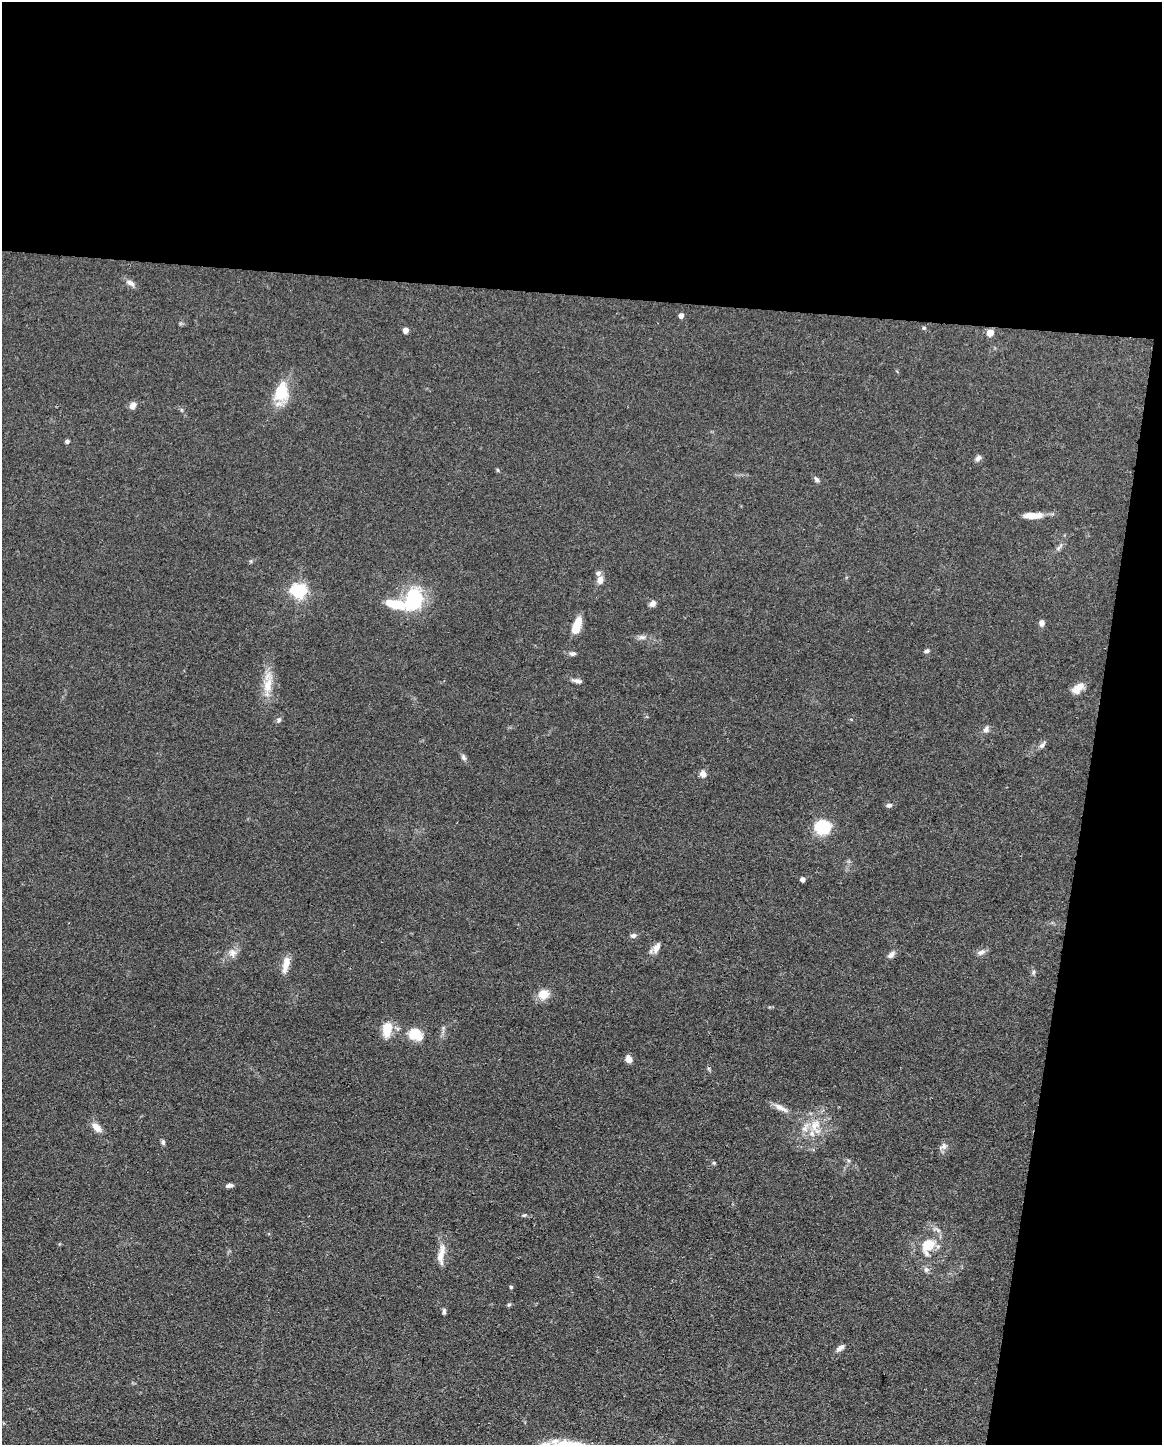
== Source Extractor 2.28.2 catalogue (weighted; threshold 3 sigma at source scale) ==
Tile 4 of 4 x 3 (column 4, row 1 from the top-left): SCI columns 3480-4639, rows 3110-4552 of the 4640 x 4662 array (HDU 1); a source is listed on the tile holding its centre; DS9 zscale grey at full resolution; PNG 1164 x 1447 px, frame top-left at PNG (2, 2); no overlay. Shown black and unused: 26% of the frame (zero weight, under 3 of 4 exposures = <1% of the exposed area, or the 3 px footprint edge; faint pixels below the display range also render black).
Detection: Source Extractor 2.28.2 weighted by HDU 2 'WHT'; one run over the whole footprint, this tile lists its part. Background 0.0779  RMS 0.006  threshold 0.0271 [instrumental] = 3 sigma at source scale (4.5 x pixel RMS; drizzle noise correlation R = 1.50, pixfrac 1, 0.05/0.05 arcsec/px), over >= 5 px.
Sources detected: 63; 1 inside a brighter object's white glare — not listed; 3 inside a brighter listed object's ellipse — not listed separately; the other 59 listed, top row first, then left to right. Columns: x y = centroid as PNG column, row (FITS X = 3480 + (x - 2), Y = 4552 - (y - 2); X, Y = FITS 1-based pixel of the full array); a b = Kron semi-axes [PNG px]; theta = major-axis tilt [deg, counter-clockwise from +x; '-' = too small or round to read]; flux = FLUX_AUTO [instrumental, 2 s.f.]
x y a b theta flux
131 283 13 7 -35 2.6
681 315 4 4 - 3.8
924 328 5 5 - 0.8
406 330 5 4 - 4.4
990 333 5 5 - 9.2
281 393 19 14 80 20
133 405 10 7 50 2.8
67 441 5 5 - 1.2
978 458 9 6 44 1.9
498 470 5 3 - 0.64
817 479 8 5 -41 1.6
1032 516 16 7 -4 7.2
600 580 9 7 74 3.7
299 591 6 6 - 160
413 599 19 14 84 49
395 604 25 10 -12 17
652 604 8 6 45 2.6
1042 623 8 6 87 2.4
576 629 13 8 65 9.5
642 637 10 6 -7 2.2
927 651 6 5 - 1.2
572 653 9 6 5 1.7
577 681 13 5 -10 2.2
267 685 28 11 76 11
1078 688 18 10 40 5.7
279 720 8 6 62 1.5
986 729 10 7 62 2.2
1042 745 10 6 47 2
463 757 9 6 -61 1.6
703 774 7 6 - 4
889 805 7 6 - 1.6
822 827 18 16 2 20
802 879 4 4 - 2.5
633 935 8 6 12 1.7
656 948 15 8 65 3.7
981 952 12 6 22 2.5
233 953 11 10 - 3.9
891 955 10 7 45 2.4
286 964 20 7 77 6.9
1034 972 6 4 88 1
544 994 12 10 -5 8
387 1029 18 11 86 11
415 1034 14 12 -36 14
629 1059 9 7 -71 3.1
781 1108 23 6 -28 4.6
815 1126 25 15 -78 14
96 1127 14 8 -44 4.6
163 1142 6 5 - 1.4
943 1146 13 7 26 2.6
714 1163 5 5 - 0.81
229 1186 8 5 8 1.8
524 1215 6 4 30 0.7
928 1245 20 15 33 13
441 1254 27 8 78 7.1
926 1269 8 6 -69 1.6
511 1287 4 4 - 0.74
509 1304 6 4 2 0.8
444 1311 9 4 90 1.2
840 1348 11 6 37 2.6